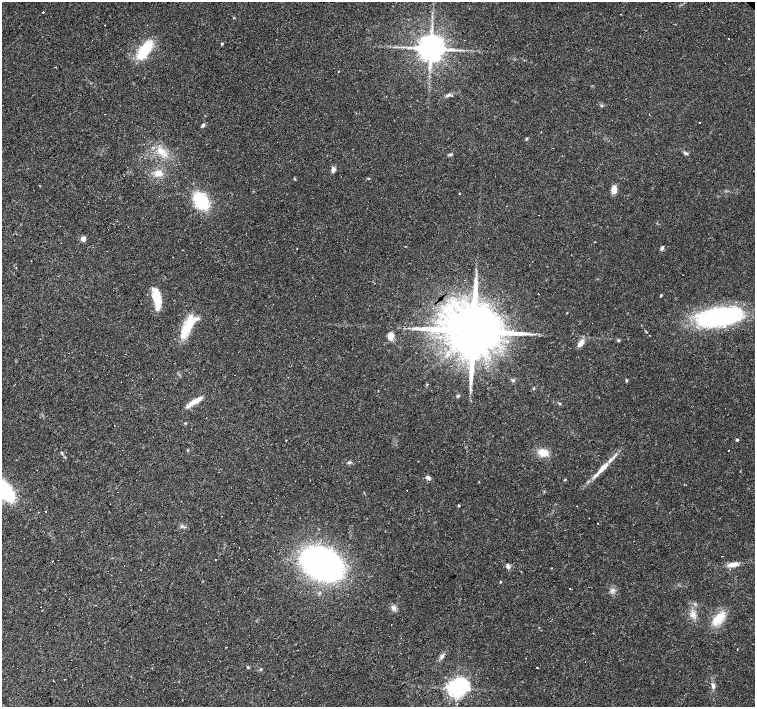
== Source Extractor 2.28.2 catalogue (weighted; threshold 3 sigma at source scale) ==
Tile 7 of 4 x 4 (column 3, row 2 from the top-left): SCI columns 3011-4516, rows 3036-4444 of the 6021 x 6003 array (HDU 1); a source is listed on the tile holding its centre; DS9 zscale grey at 2 x 2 block average (1 PNG px = mean of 2 x 2 image px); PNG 757 x 709 px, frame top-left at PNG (2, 2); no overlay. Shown black and unused: <1% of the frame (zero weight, under 3 of 4 exposures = <1% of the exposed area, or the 3 px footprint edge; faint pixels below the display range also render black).
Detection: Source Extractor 2.28.2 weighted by HDU 2 'WHT'; one run over the whole footprint, this tile lists its part. Background 0.033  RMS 0.0024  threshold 0.011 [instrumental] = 3 sigma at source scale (4.5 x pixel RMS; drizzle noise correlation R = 1.50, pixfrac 1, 0.0396/0.0396 arcsec/px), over >= 5 px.
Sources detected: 101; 1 inside a brighter object's white glare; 20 cosmic-ray / hot-pixel residue — not listed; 2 inside a brighter listed object's ellipse — not listed separately; the other 78 listed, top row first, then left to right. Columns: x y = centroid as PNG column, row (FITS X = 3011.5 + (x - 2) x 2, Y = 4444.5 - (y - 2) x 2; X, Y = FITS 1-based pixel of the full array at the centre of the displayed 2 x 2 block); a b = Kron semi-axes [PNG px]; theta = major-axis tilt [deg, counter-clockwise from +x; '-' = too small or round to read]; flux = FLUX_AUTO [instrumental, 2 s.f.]
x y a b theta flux
43 12 2 2 - 3.9
729 39 2 2 - 0.37
222 44 2 2 - 0.97
431 48 6 6 - 1100
144 50 19 8 50 22
524 60 2 2 - 0.47
55 67 2 2 - 0.39
360 70 2 2 - 0.44
338 71 2 2 - 0.25
448 95 5 3 - 0.97
602 106 3 3 - 0.56
699 122 2 2 - 0.54
203 125 5 3 - 1.3
526 139 3 3 - 0.9
160 151 9 7 -75 4.7
685 153 7 3 -21 0.99
450 154 5 3 - 0.94
333 169 7 5 78 2.1
158 173 12 5 21 3.8
294 179 3 2 - 0.45
246 182 2 2 - 0.61
614 190 8 5 85 4.8
459 193 2 2 - 0.31
201 201 16 10 -49 31
538 215 2 2 - 0.61
83 239 6 5 - 1.8
594 242 2 2 - 0.95
662 248 6 3 62 1.4
182 250 2 2 - 0.24
538 294 2 2 - 2
661 295 2 2 - 0.74
157 298 23 7 -78 15
567 313 3 2 - 0.27
717 316 37 15 10 91
190 323 25 10 60 16
473 331 15 11 35 6800
391 337 10 6 43 3.4
618 340 3 3 - 1
507 341 3 2 - 0.72
581 343 9 5 51 4
626 380 4 3 - 0.62
470 388 11 2 -89 1.6
534 388 3 3 - 0.49
458 396 5 2 - 0.63
194 402 20 4 34 6.8
560 404 3 3 - 0.5
185 423 3 3 - 0.46
286 440 2 2 - 0.28
737 440 2 2 - 1.2
543 452 11 8 -10 7
62 453 4 3 - 0.62
349 462 5 4 - 1.1
602 468 20 5 45 7.1
428 478 7 4 -45 1.7
565 480 3 3 - 0.38
5 490 21 11 -52 50
459 506 2 2 - 0.82
46 512 2 2 - 0.38
239 548 2 2 - 0.58
722 556 2 2 - 0.33
52 561 2 2 - 0.86
322 564 35 24 -26 170
732 565 13 6 9 4.4
124 566 2 2 - 7.1
508 566 7 4 -65 1.6
500 582 2 2 - 0.59
570 589 2 2 - 0.66
613 590 5 3 - 1.2
393 608 8 6 -62 2.2
693 615 8 5 0 2.5
719 619 22 9 44 9.9
442 657 7 4 57 1.5
248 668 3 2 - 0.44
537 668 2 2 - 1.6
261 669 4 3 - 0.54
53 681 2 2 - 0.6
713 687 5 4 - 1.5
457 688 7 5 34 320
Isophote crosses this tile's border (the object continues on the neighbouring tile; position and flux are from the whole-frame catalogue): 1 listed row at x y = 5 490
Diffuse or blended objects may show on this block-average render without a row.